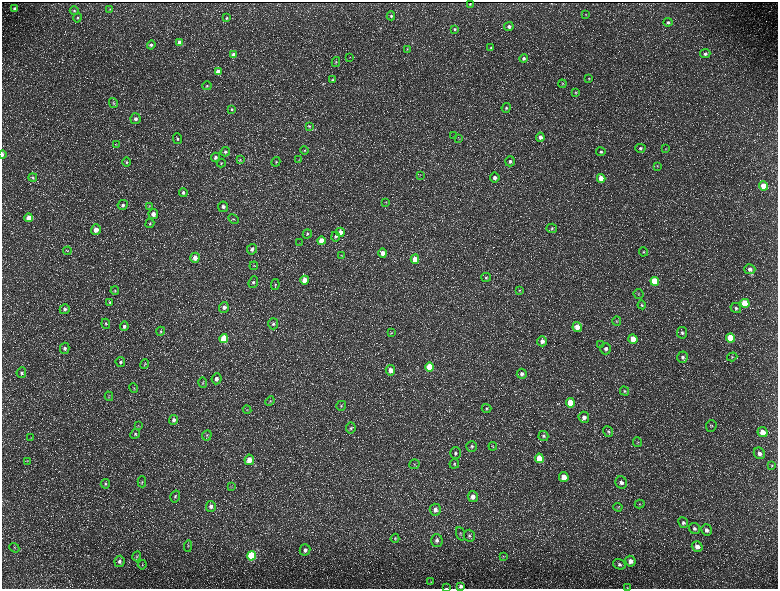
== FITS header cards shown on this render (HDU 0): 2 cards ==
NAXIS1  =                 1552 / length of data axis 1
NAXIS2  =                 1173 / length of data axis 2

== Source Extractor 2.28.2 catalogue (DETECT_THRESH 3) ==
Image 1552 x 1173 px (HDU 0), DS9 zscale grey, zoomed out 1/2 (1 PNG px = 2 x 2 image px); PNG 780 x 591 px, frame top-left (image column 1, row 1173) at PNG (2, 2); each listed source drawn as its Kron ellipse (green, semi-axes under 4 px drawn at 4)
Background 231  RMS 11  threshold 32.4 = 3 sigma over >= 5 px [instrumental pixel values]
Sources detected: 222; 40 cannot appear on this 1/2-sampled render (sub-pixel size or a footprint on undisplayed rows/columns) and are neither listed nor drawn; the other 182 listed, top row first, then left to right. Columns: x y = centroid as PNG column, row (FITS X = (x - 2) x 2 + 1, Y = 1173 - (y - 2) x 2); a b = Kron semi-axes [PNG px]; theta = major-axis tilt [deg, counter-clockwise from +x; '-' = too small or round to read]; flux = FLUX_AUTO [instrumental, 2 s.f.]
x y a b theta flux
470 4 2 2 - 750
15 8 4 3 - 4300
110 9 3 3 - 1500
74 11 4 4 - 2600
586 14 3 3 - 1500
391 16 4 4 - 3200
77 18 5 4 - 3100
226 18 4 3 - 3000
668 22 4 4 - 3700
509 26 5 4 - 7000
455 29 3 3 - 3000
180 43 4 4 - 23000
151 45 4 4 - 4800
491 48 4 3 - 2200
407 49 4 3 - 1400
705 54 5 4 - 5200
234 55 4 4 - 21000
350 57 3 2 - 980
524 58 4 4 - 4700
336 62 5 4 - 2700
218 72 4 3 - 15000
589 79 4 3 - 1900
333 80 4 4 - 2600
562 84 4 3 - 2000
207 86 4 4 - 2700
576 92 4 3 - 2000
113 103 5 4 - 3000
506 108 5 4 - 3700
232 109 4 4 - 2900
135 119 5 5 - 7200
309 126 4 3 - 2200
454 136 3 2 - 1200
540 137 4 4 - 11000
178 139 5 4 - 3900
459 139 3 3 - 1400
116 145 4 2 - 1600
640 148 5 4 - 4400
666 149 3 2 - 1200
305 150 4 4 - 2400
225 152 5 4 - 4600
601 152 4 4 - 3400
2 155 4 2 - 5600
215 157 5 4 - 5800
240 160 4 3 - 2100
299 160 4 3 - 1700
510 161 5 5 - 6700
126 162 5 4 - 3300
276 162 5 3 - 2500
221 163 4 4 - 2700
658 166 4 3 - 1600
420 175 3 2 - 1200
33 177 4 4 - 3200
495 178 5 5 - 9200
601 178 4 4 - 31000
764 186 5 4 - 37000
183 192 4 4 - 4800
386 202 4 2 - 1200
123 205 5 4 - 5400
149 206 4 3 - 2100
223 207 5 5 - 7300
153 214 5 4 - 13000
29 218 4 4 - 20000
233 219 5 3 - 2400
150 224 4 4 - 2600
552 228 5 4 - 3900
96 230 5 5 - 19000
340 232 4 4 - 20000
307 234 5 4 - 3300
336 236 5 4 - 4700
321 241 4 4 - 31000
299 243 3 2 - 1200
252 249 5 5 - 6900
67 251 4 3 - 2100
643 252 4 4 - 2700
383 253 5 4 - 16000
341 255 4 3 - 1600
195 258 5 4 - 15000
415 259 4 4 - 28000
254 266 4 3 - 1800
750 269 5 5 - 8900
486 277 5 4 - 3400
305 280 4 4 - 40000
655 281 4 4 - 64000
253 282 6 4 68 4800
275 285 5 4 - 3100
519 290 4 4 - 2200
115 291 4 3 - 2200
638 294 5 4 - 3000
110 302 4 3 - 2200
745 303 4 4 - 88000
642 305 4 4 - 2500
224 307 5 5 - 8300
736 308 5 5 - 4700
65 309 5 5 - 5100
617 321 5 4 - 2900
106 324 5 4 - 3300
273 324 5 5 - 5600
124 326 4 4 - 4500
577 327 5 4 - 24000
161 331 4 4 - 2800
391 333 3 2 - 1500
682 333 6 5 - 4400
731 338 4 4 - 73000
224 339 4 4 - 89000
633 339 5 4 - 31000
542 341 5 5 - 11000
600 345 4 2 - 1700
65 348 5 4 - 6400
606 349 6 5 - 8100
682 357 5 5 - 6100
732 357 5 4 - 2700
120 362 5 4 - 4000
145 364 5 4 - 2400
430 367 4 4 - 62000
390 370 5 4 - 16000
21 373 5 5 - 4900
522 374 5 5 - 7300
216 379 5 5 - 8900
203 383 5 3 - 2300
134 388 4 4 - 2400
624 391 5 4 - 3500
109 396 5 3 - 2300
270 401 5 4 - 2700
570 403 4 4 - 51000
341 406 5 5 - 3900
487 408 5 4 - 2900
247 410 4 3 - 2000
584 417 5 5 - 11000
174 420 5 4 - 5800
139 426 4 2 - 1700
711 426 6 5 - 3500
351 428 5 5 - 3900
608 432 5 5 - 4300
763 432 5 4 - 21000
135 434 5 4 - 3500
207 435 5 4 - 3300
543 436 5 5 - 4100
31 437 3 3 - 1500
637 442 5 4 - 2600
472 446 5 5 - 4700
493 446 4 3 - 1700
455 453 6 5 - 5100
759 453 6 5 - 9100
539 458 5 4 - 51000
249 460 5 4 - 23000
27 461 4 3 - 1600
414 464 5 4 - 3100
454 464 5 4 - 3300
772 465 4 3 - 1800
564 477 5 4 - 32000
142 482 5 4 - 3200
621 483 6 6 - 8100
105 484 5 4 - 3500
231 486 3 3 - 1500
473 496 5 5 - 13000
175 497 6 4 72 4400
640 504 5 3 - 1700
211 506 5 5 - 8100
618 507 4 4 - 2400
435 510 6 5 - 10000
683 523 5 5 - 5100
694 528 6 5 - 5500
706 530 6 5 - 7800
460 534 7 4 -69 3200
469 536 6 5 - 5300
395 538 5 4 - 2500
437 540 6 5 - 7000
188 546 6 4 84 2900
697 546 6 5 - 11000
14 548 5 3 - 2700
305 550 6 5 - 7100
137 556 5 3 - 2300
252 556 5 4 - 160000
503 556 3 3 - 1600
119 561 5 5 - 5800
630 561 5 5 - 14000
619 564 6 5 - 5200
142 565 4 2 - 1600
431 582 3 3 - 1800
461 586 4 3 - 6700
446 588 3 1 - 820
627 588 3 2 - 910
At the frame edge (FLAGS 8, measured only in part): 4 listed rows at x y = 2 155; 461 586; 446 588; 627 588
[40 sub-pixel or undisplayed-footprint detections neither listed nor drawn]